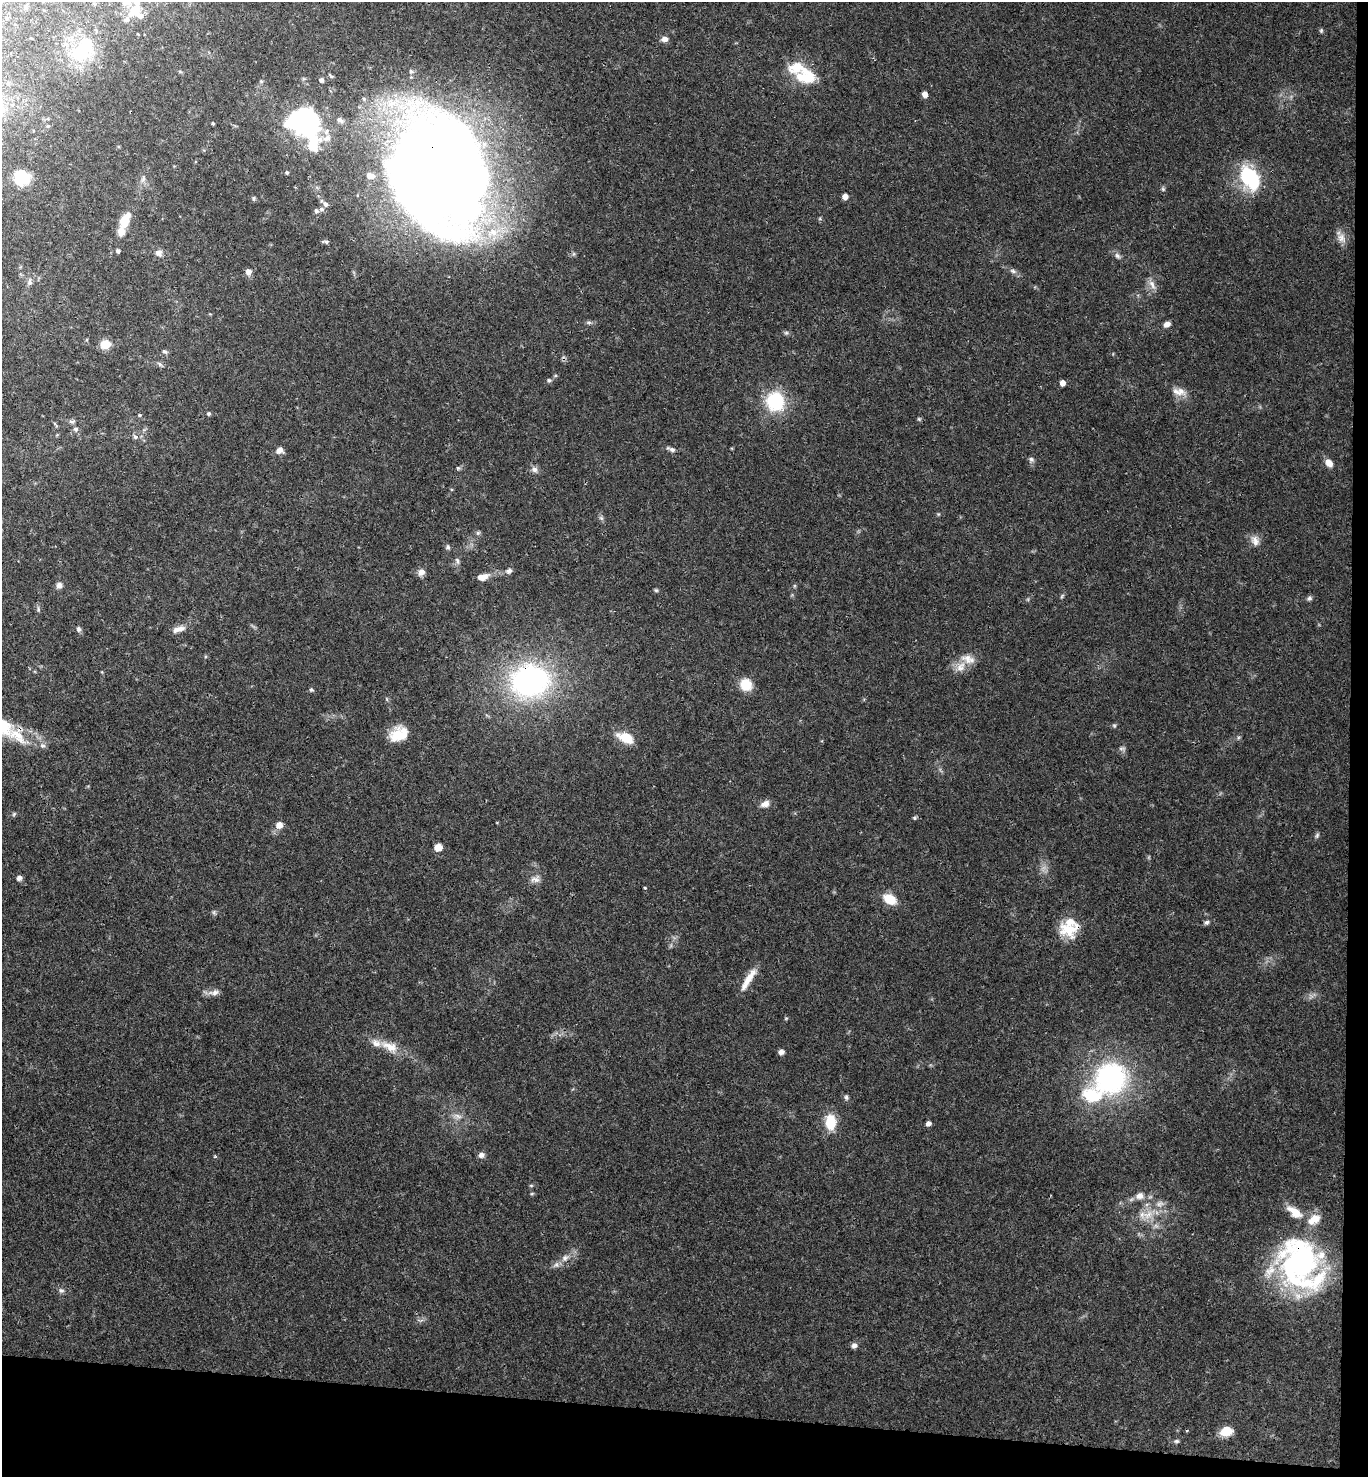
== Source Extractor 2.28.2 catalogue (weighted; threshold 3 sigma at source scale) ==
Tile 9 of 3 x 3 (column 3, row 3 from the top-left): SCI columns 2892-4257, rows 10-1484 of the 4515 x 4442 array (HDU 1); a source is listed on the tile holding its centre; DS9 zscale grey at full resolution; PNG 1370 x 1479 px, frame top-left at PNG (2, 2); no overlay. Shown black and unused: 6% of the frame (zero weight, under 3 of 4 exposures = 6% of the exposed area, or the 3 px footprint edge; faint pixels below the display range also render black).
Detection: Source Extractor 2.28.2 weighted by HDU 2 'WHT'; one run over the whole footprint, this tile lists its part. Background 0.039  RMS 0.003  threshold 0.0133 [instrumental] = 3 sigma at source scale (4.5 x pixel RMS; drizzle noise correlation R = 1.50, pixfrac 1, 0.05/0.05 arcsec/px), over >= 5 px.
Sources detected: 126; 2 inside a brighter object's white glare — not listed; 15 inside a brighter listed object's ellipse — not listed separately; the other 109 listed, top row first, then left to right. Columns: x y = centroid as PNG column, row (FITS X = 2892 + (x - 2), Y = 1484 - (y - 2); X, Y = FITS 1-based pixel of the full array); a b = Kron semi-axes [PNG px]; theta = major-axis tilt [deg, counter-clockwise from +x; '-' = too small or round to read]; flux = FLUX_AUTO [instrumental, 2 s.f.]
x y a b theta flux
125 2 13 8 -9 1.8
133 11 21 11 58 4.6
6 18 5 3 - 0.24
1321 30 6 5 - 0.44
665 39 7 6 - 1.5
83 49 39 22 58 14
806 76 28 20 -14 9.7
321 80 6 5 - 0.66
925 94 6 5 - 1.4
340 120 9 6 -39 1
304 122 19 16 -2 92
213 123 3 3 - 0.33
48 126 4 4 - 0.31
327 138 12 7 19 1.6
440 172 96 75 -73 560
286 173 4 4 - 0.35
21 177 17 17 - 7.1
1250 178 27 17 -58 21
143 179 8 4 54 0.65
1163 189 6 5 - 0.48
845 197 5 5 - 2
254 198 7 3 90 0.37
325 204 7 6 - 0.86
316 211 6 5 - 0.66
125 218 19 10 58 4
1341 238 13 11 -74 2.2
326 242 8 4 -13 0.58
118 251 5 4 - 0.5
159 253 9 9 - 1.4
1117 256 9 6 -45 0.92
1013 271 6 6 - 0.66
248 272 6 6 - 1.9
30 282 10 5 90 0.87
1152 284 14 7 -65 1.7
1167 324 7 6 - 1.5
786 333 7 4 0 0.49
105 344 11 10 - 3.5
165 351 7 5 -35 0.56
549 380 6 4 -21 0.48
1062 383 5 4 - 1.8
1180 392 14 12 -21 2.6
775 401 21 20 - 15
209 413 5 5 - 0.49
139 415 4 4 - 0.34
919 419 5 4 - 0.36
72 421 10 4 4 0.64
75 429 7 6 - 0.76
135 437 7 6 - 0.78
279 450 8 7 - 1.7
672 450 9 6 -24 0.94
1031 459 7 6 - 0.71
1329 463 10 7 -53 1.9
458 468 5 5 - 0.43
535 469 9 7 -43 1.1
601 518 5 5 - 0.55
478 533 6 5 - 0.51
1255 541 14 9 -78 2.1
448 547 7 4 -79 0.58
457 560 8 5 -72 0.69
509 571 8 6 27 0.98
421 572 8 7 - 1.8
483 577 14 8 15 2.4
59 585 8 7 - 1.3
656 590 6 4 -18 0.39
1309 598 7 6 - 0.67
38 609 6 4 -73 0.44
78 629 7 6 - 0.69
178 629 18 7 16 2.2
968 659 19 11 -17 3.1
530 681 44 35 7 62
746 685 11 10 - 6.2
311 690 6 5 - 0.45
1114 725 6 4 -19 0.39
399 734 22 15 25 6.9
17 735 31 14 -46 7
626 738 18 10 -24 6.1
42 745 8 6 -1 0.81
1121 748 9 4 0 0.6
765 804 12 8 24 1.8
14 814 6 3 72 0.38
914 818 5 5 - 0.41
279 825 8 7 - 2.1
1317 835 8 5 64 0.55
438 847 6 6 - 3.9
19 878 6 6 - 0.95
535 879 14 7 -6 1.5
644 888 3 3 - 0.31
890 899 13 9 -29 6.1
1207 922 7 6 - 0.71
1068 929 25 18 -1 7.6
748 979 33 7 58 4
214 992 16 8 9 1.7
389 1046 26 11 -20 5
781 1052 7 6 - 1
1111 1078 33 30 41 49
846 1097 7 5 -60 0.61
458 1116 11 6 -25 1.3
830 1122 17 11 -88 7.3
928 1123 5 5 - 1.2
481 1155 7 6 - 1.3
532 1193 6 3 19 0.31
1139 1196 11 9 29 1.8
1148 1215 16 10 33 3.8
565 1258 9 8 - 1.3
1300 1264 64 49 -66 68
61 1291 7 6 - 0.79
854 1346 7 6 - 1
1226 1431 13 10 13 4
1176 1441 6 5 - 0.5
Overlapping masked pixels (flux is a lower limit): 4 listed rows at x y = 440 172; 530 681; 1068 929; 1300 1264
Isophote crosses this tile's border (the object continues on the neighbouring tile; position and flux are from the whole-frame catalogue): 1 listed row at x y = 125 2